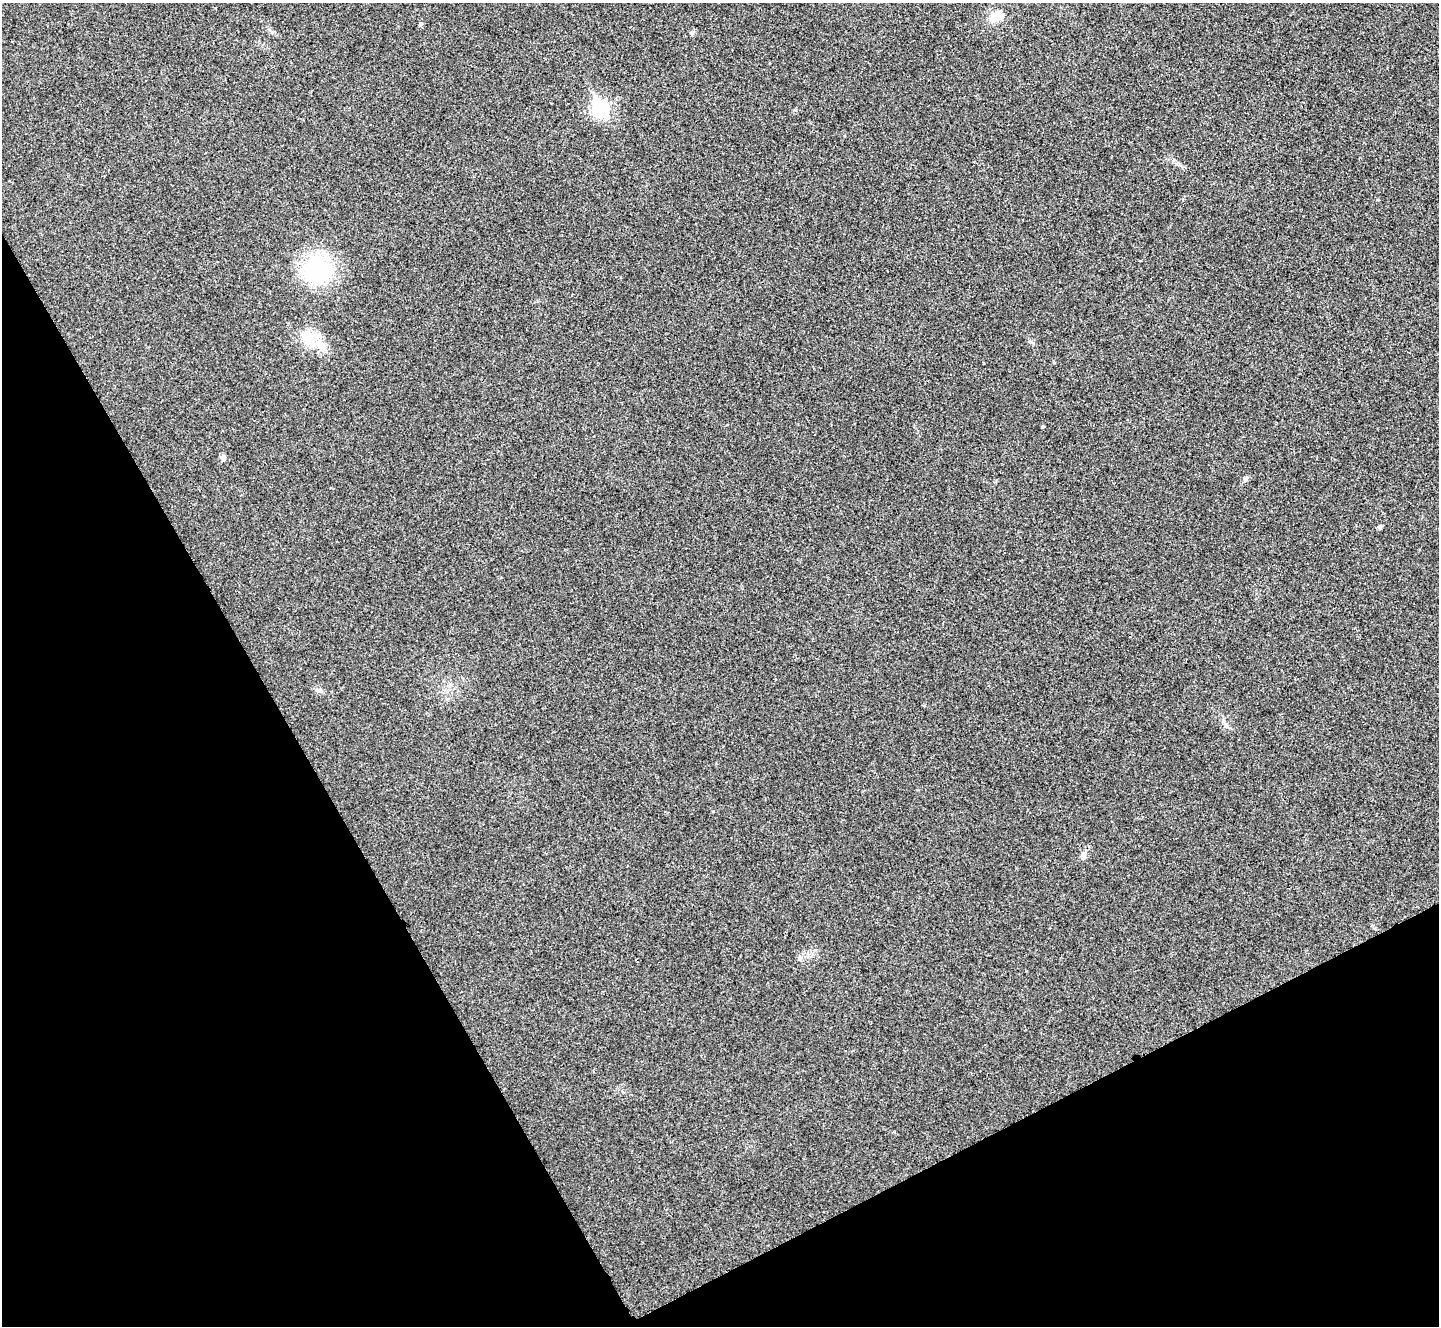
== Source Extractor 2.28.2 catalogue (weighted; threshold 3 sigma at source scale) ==
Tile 14 of 4 x 4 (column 2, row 4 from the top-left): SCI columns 1443-2879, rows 162-1485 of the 5763 x 5753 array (HDU 1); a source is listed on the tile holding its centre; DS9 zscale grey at full resolution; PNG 1441 x 1328 px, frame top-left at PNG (2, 3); no overlay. Shown black and unused: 27% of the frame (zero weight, under 3 of 4 exposures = <1% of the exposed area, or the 3 px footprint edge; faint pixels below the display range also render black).
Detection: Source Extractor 2.28.2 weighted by HDU 2 'WHT'; one run over the whole footprint, this tile lists its part. Background 0.082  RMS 0.0073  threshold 0.0327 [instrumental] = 3 sigma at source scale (4.5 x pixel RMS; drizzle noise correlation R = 1.50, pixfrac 1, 0.05/0.05 arcsec/px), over >= 5 px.
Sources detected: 11; all 11 listed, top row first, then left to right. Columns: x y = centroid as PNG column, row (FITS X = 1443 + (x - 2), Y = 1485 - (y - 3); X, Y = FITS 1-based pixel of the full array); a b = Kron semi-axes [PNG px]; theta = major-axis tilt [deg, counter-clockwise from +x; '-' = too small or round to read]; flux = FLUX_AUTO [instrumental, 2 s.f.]
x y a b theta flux
996 17 18 12 32 9.6
420 24 5 4 - 1.1
600 109 8 7 - 150
317 269 24 22 -54 74
308 337 21 15 -26 16
1043 426 4 2 - 0.85
223 458 8 7 - 2
1245 479 7 5 69 1.6
1380 527 4 4 - 1.6
1084 855 7 7 - 2.3
800 959 6 4 -70 1.1
Unlisted compact peaks at least as high as the median listed source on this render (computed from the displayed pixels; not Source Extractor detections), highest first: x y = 795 110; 692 33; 983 363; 320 691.